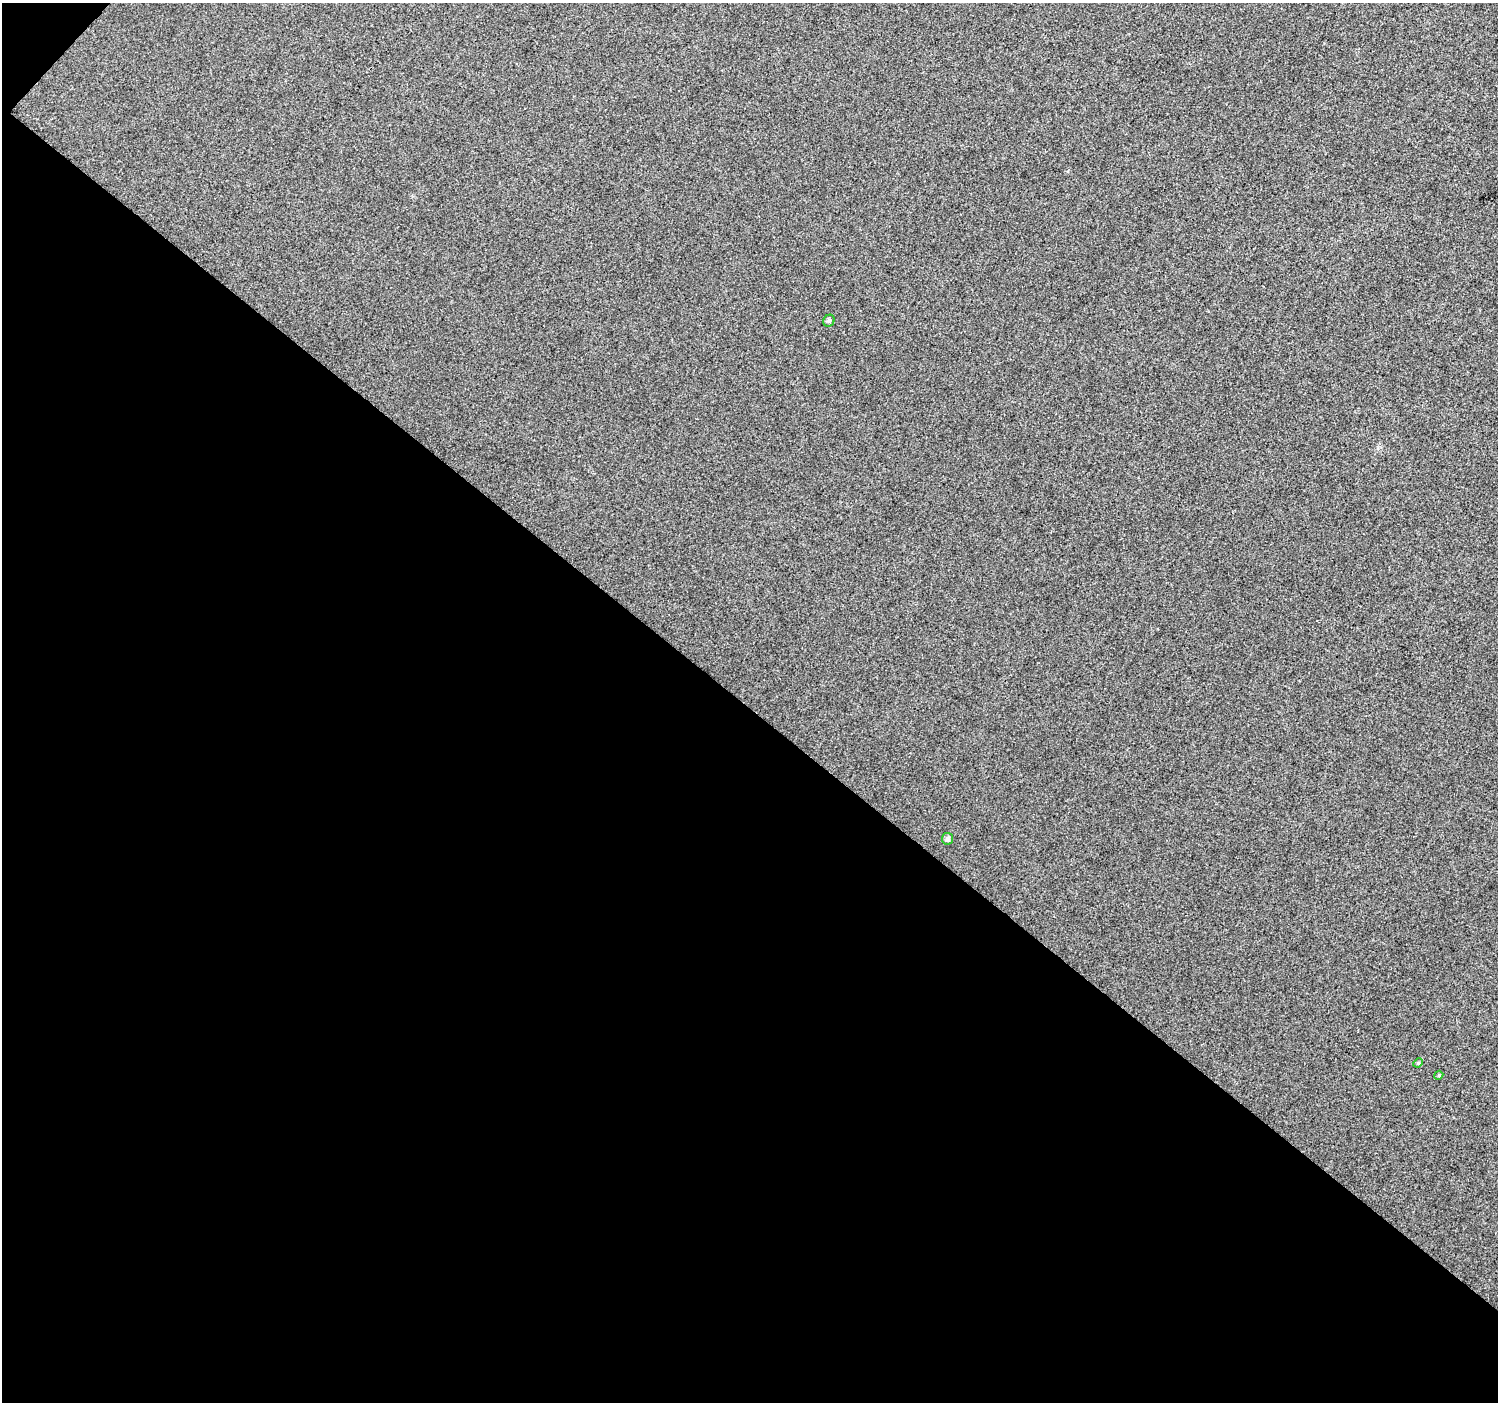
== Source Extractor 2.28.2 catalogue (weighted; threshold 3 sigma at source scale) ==
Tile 3 of 2 x 2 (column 1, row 2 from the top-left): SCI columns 1-1496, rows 92-1491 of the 2993 x 3002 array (HDU 1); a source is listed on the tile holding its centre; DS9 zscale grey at full resolution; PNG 1500 x 1404 px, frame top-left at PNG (2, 3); each listed source drawn as its Kron ellipse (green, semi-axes under 4 px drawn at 4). Shown black and unused: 50% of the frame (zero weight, under 3 of 4 exposures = <1% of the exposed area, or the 3 px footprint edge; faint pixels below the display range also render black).
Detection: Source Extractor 2.28.2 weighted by HDU 2 'WHT'; one run over the whole footprint, this tile lists its part. Background 0.0137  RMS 0.011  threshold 0.0495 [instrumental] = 3 sigma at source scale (4.5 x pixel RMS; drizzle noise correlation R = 1.50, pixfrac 1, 0.0396/0.0396 arcsec/px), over >= 5 px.
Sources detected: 4; all 4 listed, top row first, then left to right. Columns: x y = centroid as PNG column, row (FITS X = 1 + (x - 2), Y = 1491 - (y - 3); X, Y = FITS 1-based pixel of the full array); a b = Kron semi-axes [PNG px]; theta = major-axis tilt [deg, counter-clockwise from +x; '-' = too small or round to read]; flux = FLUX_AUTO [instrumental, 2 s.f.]
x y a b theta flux
829 321 6 5 - 2.4
947 839 6 5 - 3.6
1418 1063 5 4 - 1
1439 1075 4 3 - 1.1